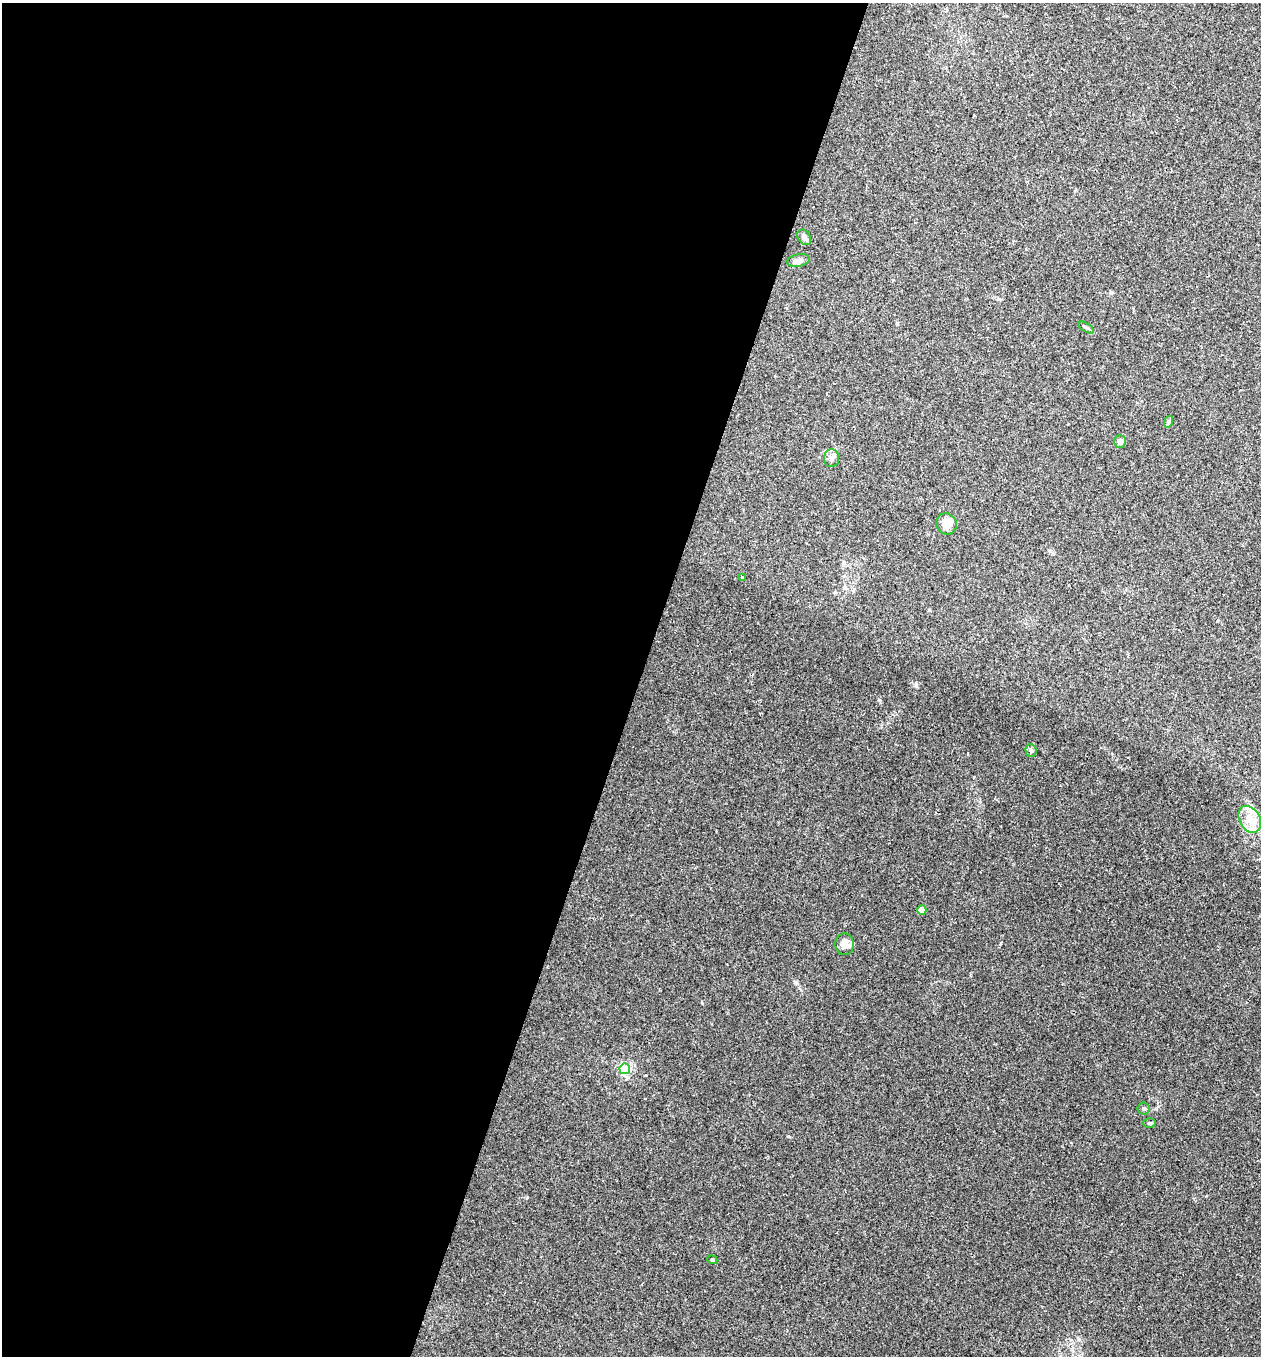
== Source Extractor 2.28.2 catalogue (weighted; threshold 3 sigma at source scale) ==
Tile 5 of 4 x 4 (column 1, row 2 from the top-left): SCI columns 132-1390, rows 2709-4062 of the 5430 x 5416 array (HDU 1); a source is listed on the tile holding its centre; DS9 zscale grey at full resolution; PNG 1263 x 1358 px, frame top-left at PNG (2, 3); each listed source drawn as its Kron ellipse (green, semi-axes under 4 px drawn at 4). Shown black and unused: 51% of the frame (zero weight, under 2 of 3 exposures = <1% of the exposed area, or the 3 px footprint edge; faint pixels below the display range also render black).
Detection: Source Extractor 2.28.2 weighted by HDU 2 'WHT'; one run over the whole footprint, this tile lists its part. Background 0.034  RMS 0.0054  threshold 0.0242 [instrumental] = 3 sigma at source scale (4.5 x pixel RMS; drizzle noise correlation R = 1.50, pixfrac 1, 0.05/0.05 arcsec/px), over >= 5 px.
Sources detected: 19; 1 cosmic-ray / hot-pixel residue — neither listed nor drawn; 2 inside a brighter listed object's ellipse — not listed separately; the other 16 listed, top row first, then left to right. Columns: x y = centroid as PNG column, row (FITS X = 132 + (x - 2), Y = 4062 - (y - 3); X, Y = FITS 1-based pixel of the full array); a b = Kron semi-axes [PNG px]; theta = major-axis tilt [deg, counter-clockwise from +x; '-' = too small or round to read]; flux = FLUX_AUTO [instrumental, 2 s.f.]
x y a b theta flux
804 237 8 6 -55 1.9
798 261 11 6 11 3.2
1086 328 9 3 -31 0.9
1168 422 6 4 70 0.81
1120 441 6 6 - 2.2
832 458 9 7 -89 2
947 524 11 10 - 6.4
742 577 3 3 - 1.2
1031 751 6 5 - 0.98
1250 819 14 10 -61 9.1
922 910 4 4 - 7.6
845 944 11 9 -86 4.4
625 1069 5 5 - 71
1143 1108 6 6 - 1.1
1150 1123 6 5 - 0.77
712 1260 5 4 - 0.63
Unlisted compact peaks at least as high as the median listed source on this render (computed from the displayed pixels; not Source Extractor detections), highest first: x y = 916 684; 879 700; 795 982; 702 1003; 527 1197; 789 1137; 1001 943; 646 1075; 1156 1109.